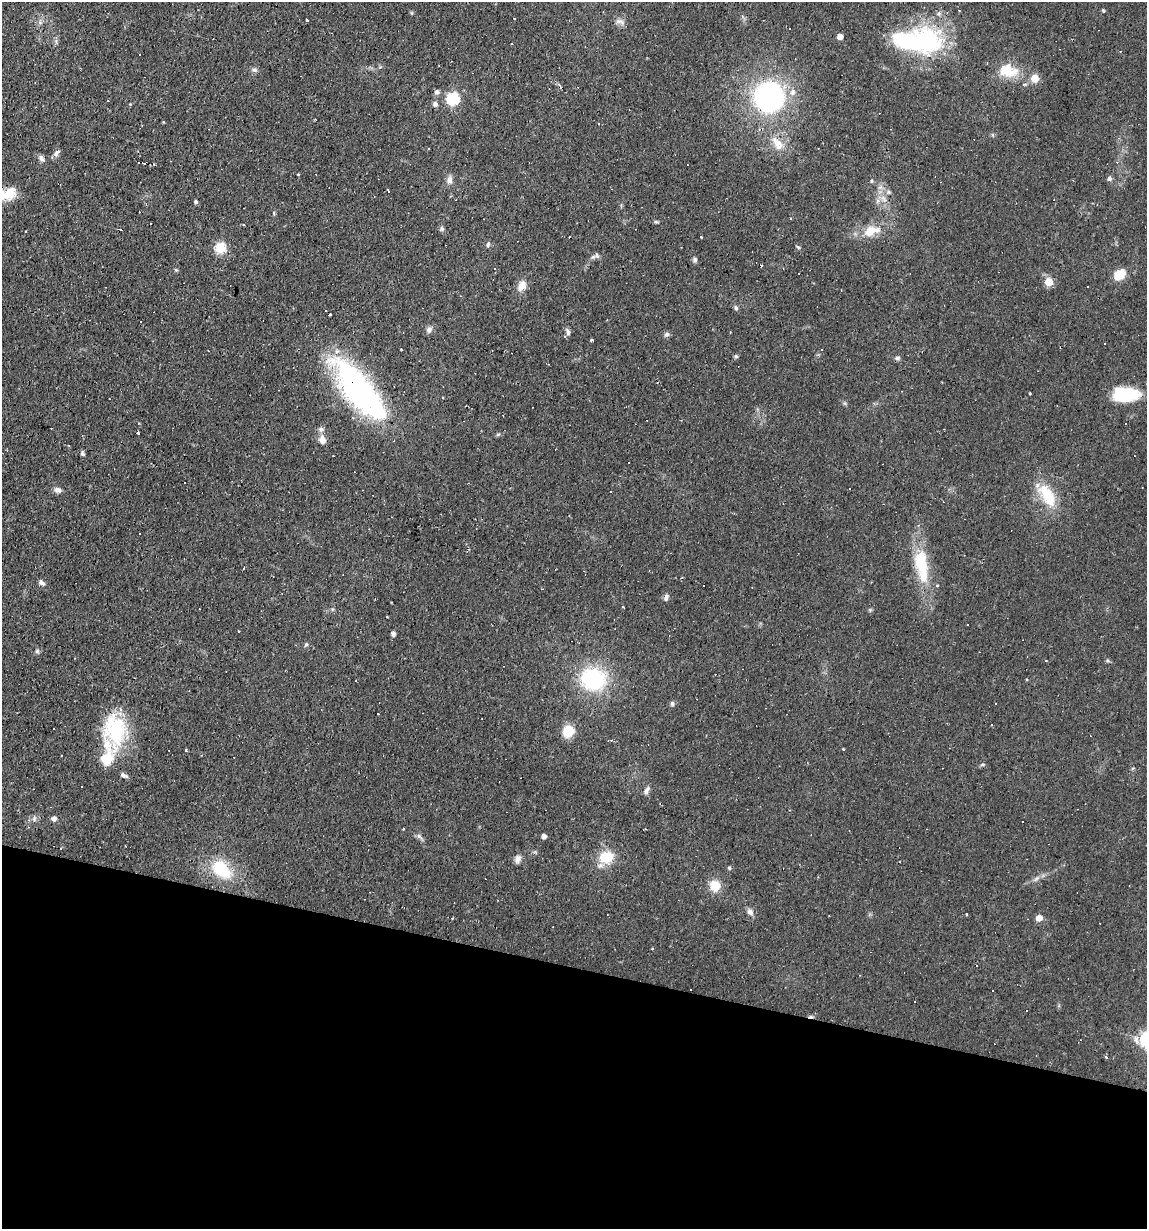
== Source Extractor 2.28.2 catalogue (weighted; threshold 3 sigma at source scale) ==
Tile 15 of 4 x 4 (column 3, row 4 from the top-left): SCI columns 2406-3550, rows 1-1227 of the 4929 x 4909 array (HDU 1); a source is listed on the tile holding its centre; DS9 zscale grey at full resolution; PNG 1149 x 1231 px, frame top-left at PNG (2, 2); no overlay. Shown black and unused: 21% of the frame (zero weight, under 2 of 3 exposures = <1% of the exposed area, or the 3 px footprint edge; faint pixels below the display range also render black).
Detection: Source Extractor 2.28.2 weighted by HDU 2 'WHT'; one run over the whole footprint, this tile lists its part. Background 0.0927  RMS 0.0057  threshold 0.0256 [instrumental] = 3 sigma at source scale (4.5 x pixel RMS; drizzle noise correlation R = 1.50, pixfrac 1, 0.05/0.05 arcsec/px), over >= 5 px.
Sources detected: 147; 2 inside a brighter object's white glare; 32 cosmic-ray / hot-pixel residue — not listed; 7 inside a brighter listed object's ellipse — not listed separately; the other 106 listed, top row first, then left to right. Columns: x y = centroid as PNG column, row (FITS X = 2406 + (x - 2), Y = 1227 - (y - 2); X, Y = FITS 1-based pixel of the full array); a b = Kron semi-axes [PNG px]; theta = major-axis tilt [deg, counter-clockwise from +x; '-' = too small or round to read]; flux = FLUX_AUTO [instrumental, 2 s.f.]
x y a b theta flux
514 19 3 2 - 0.52
307 20 3 3 - 1.2
40 22 6 5 - 1.2
620 22 15 6 -19 2.5
840 36 5 4 - 4.8
928 41 43 36 -65 60
512 44 2 2 - 0.37
254 70 8 6 12 1.5
1008 70 27 16 -17 16
1035 78 5 5 - 16
437 92 5 5 - 2
769 97 31 30 - 110
453 98 6 6 - 64
435 104 6 5 - 2.1
777 142 20 10 -32 7.7
56 153 10 6 47 1.9
42 158 10 6 -51 1.9
298 174 3 3 - 0.53
1109 178 6 5 - 1.9
450 180 11 7 89 2.7
871 181 5 4 - 0.87
388 191 3 3 - 14
889 192 7 5 -21 1.3
8 194 22 13 13 12
883 198 12 6 -59 3.8
196 202 5 4 - 1
274 213 5 3 - 0.66
791 218 3 2 - 0.63
656 222 6 4 -18 0.75
243 225 3 2 - 0.6
442 229 7 5 -89 1.2
121 230 4 2 - 0.48
869 232 22 14 38 9.6
701 237 3 2 - 0.92
488 244 8 4 73 1.2
798 247 6 4 -36 0.76
220 248 6 5 - 39
597 255 9 6 -70 1.5
695 260 7 5 -83 1.3
176 270 5 4 - 0.68
1119 275 14 12 31 8
1049 282 5 5 - 16
522 286 13 8 68 5.7
1087 287 3 2 - 0.92
736 308 7 5 -75 1.1
325 310 3 3 - 0.78
330 315 3 3 - 7.6
140 322 3 2 - 0.44
429 330 9 7 67 2.2
568 333 12 5 -78 1.7
667 334 8 6 41 1.4
591 340 3 3 - 2.7
822 350 2 2 - 0.41
736 356 6 5 - 0.84
897 358 7 5 4 1.4
359 390 79 27 -51 130
1030 394 4 2 - 0.47
1126 394 26 13 1 30
443 398 3 3 - 1.1
321 429 7 7 - 2
138 433 3 3 - 0.71
498 434 6 4 2 0.85
322 440 11 9 -66 3.7
83 454 6 4 -18 0.98
629 462 2 2 - 0.58
850 489 2 2 - 0.56
58 490 10 7 -7 2.3
1047 495 35 16 -57 20
569 515 3 3 - 0.42
139 534 3 3 - 0.71
922 562 34 20 -79 23
42 583 9 5 -39 1.8
666 597 8 5 71 2
870 610 6 4 -19 0.73
387 616 2 2 - 0.56
238 631 3 2 - 0.68
393 634 6 4 75 1.5
306 645 6 4 20 0.82
37 651 6 6 - 1
594 679 20 18 -13 60
672 704 6 6 - 1.3
378 714 3 2 - 0.52
115 729 43 27 -88 44
568 731 12 10 65 13
843 749 3 3 - 0.45
186 750 3 3 - 0.7
983 764 7 3 1 0.8
1133 768 6 3 18 0.57
124 775 10 5 -28 1.7
646 790 11 6 61 2
34 818 8 5 72 1.5
54 818 6 6 - 2.1
419 836 7 4 -17 1.3
544 836 4 4 - 2.7
606 857 15 13 18 16
518 859 11 8 69 2.6
729 868 5 5 - 0.95
221 869 23 15 -47 24
1036 878 10 5 39 1.9
715 886 10 10 - 11
750 912 9 7 -57 2.6
1039 918 5 5 - 7.1
976 965 3 3 - 2
915 1002 3 2 - 0.41
1027 1011 3 3 - 1.5
1106 1057 5 3 - 0.67
Overlapping masked pixels (flux is a lower limit): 1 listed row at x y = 359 390
Isophote crosses this tile's border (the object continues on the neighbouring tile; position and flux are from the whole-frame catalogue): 1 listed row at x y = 8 194
Unlisted compact peaks at least as high as the median listed source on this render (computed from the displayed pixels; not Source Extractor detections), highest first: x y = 1103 10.